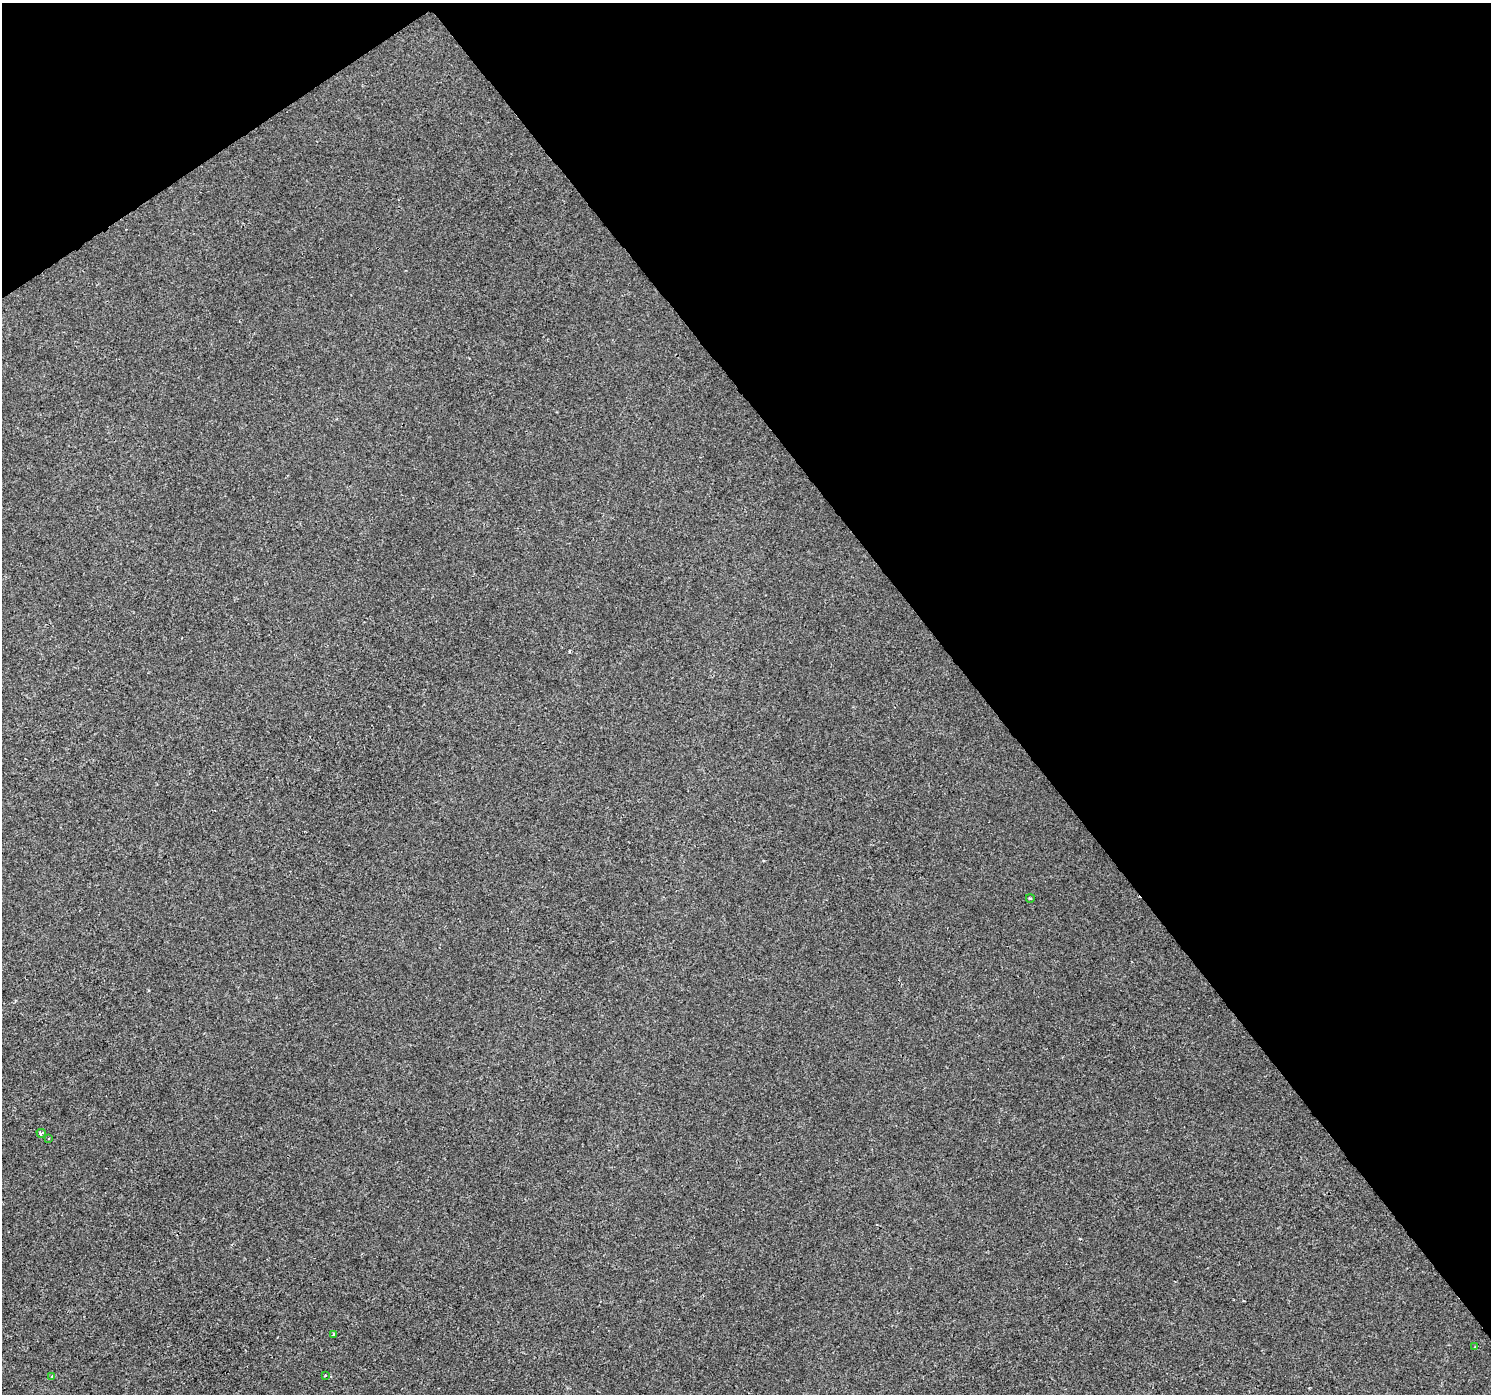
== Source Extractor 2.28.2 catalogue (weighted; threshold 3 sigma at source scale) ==
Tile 3 of 4 x 4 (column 3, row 1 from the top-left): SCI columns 2978-4466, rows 4307-5698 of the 5957 x 5890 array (HDU 1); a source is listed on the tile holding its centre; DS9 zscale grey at full resolution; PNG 1493 x 1396 px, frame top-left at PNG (2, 3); each listed source drawn as its Kron ellipse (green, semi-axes under 4 px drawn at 4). Shown black and unused: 37% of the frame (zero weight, under 2 of 3 exposures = <1% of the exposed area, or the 3 px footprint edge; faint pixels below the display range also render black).
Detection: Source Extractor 2.28.2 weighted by HDU 2 'WHT'; one run over the whole footprint, this tile lists its part. Background 1.43e-04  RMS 0.0046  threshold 0.0205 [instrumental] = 3 sigma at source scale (4.5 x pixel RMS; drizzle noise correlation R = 1.50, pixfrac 1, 0.0396/0.0396 arcsec/px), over >= 5 px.
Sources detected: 7; all 7 listed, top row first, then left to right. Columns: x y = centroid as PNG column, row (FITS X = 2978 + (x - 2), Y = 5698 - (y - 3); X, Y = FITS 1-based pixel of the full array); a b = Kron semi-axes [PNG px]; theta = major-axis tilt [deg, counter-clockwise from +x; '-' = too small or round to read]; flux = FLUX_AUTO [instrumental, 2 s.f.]
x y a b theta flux
1030 898 4 2 - 0.38
41 1133 4 4 - 1.9
48 1139 3 2 - 0.56
333 1335 3 3 - 4.3
1475 1347 3 3 - 0.49
325 1375 3 2 - 0.65
52 1376 4 2 - 0.45